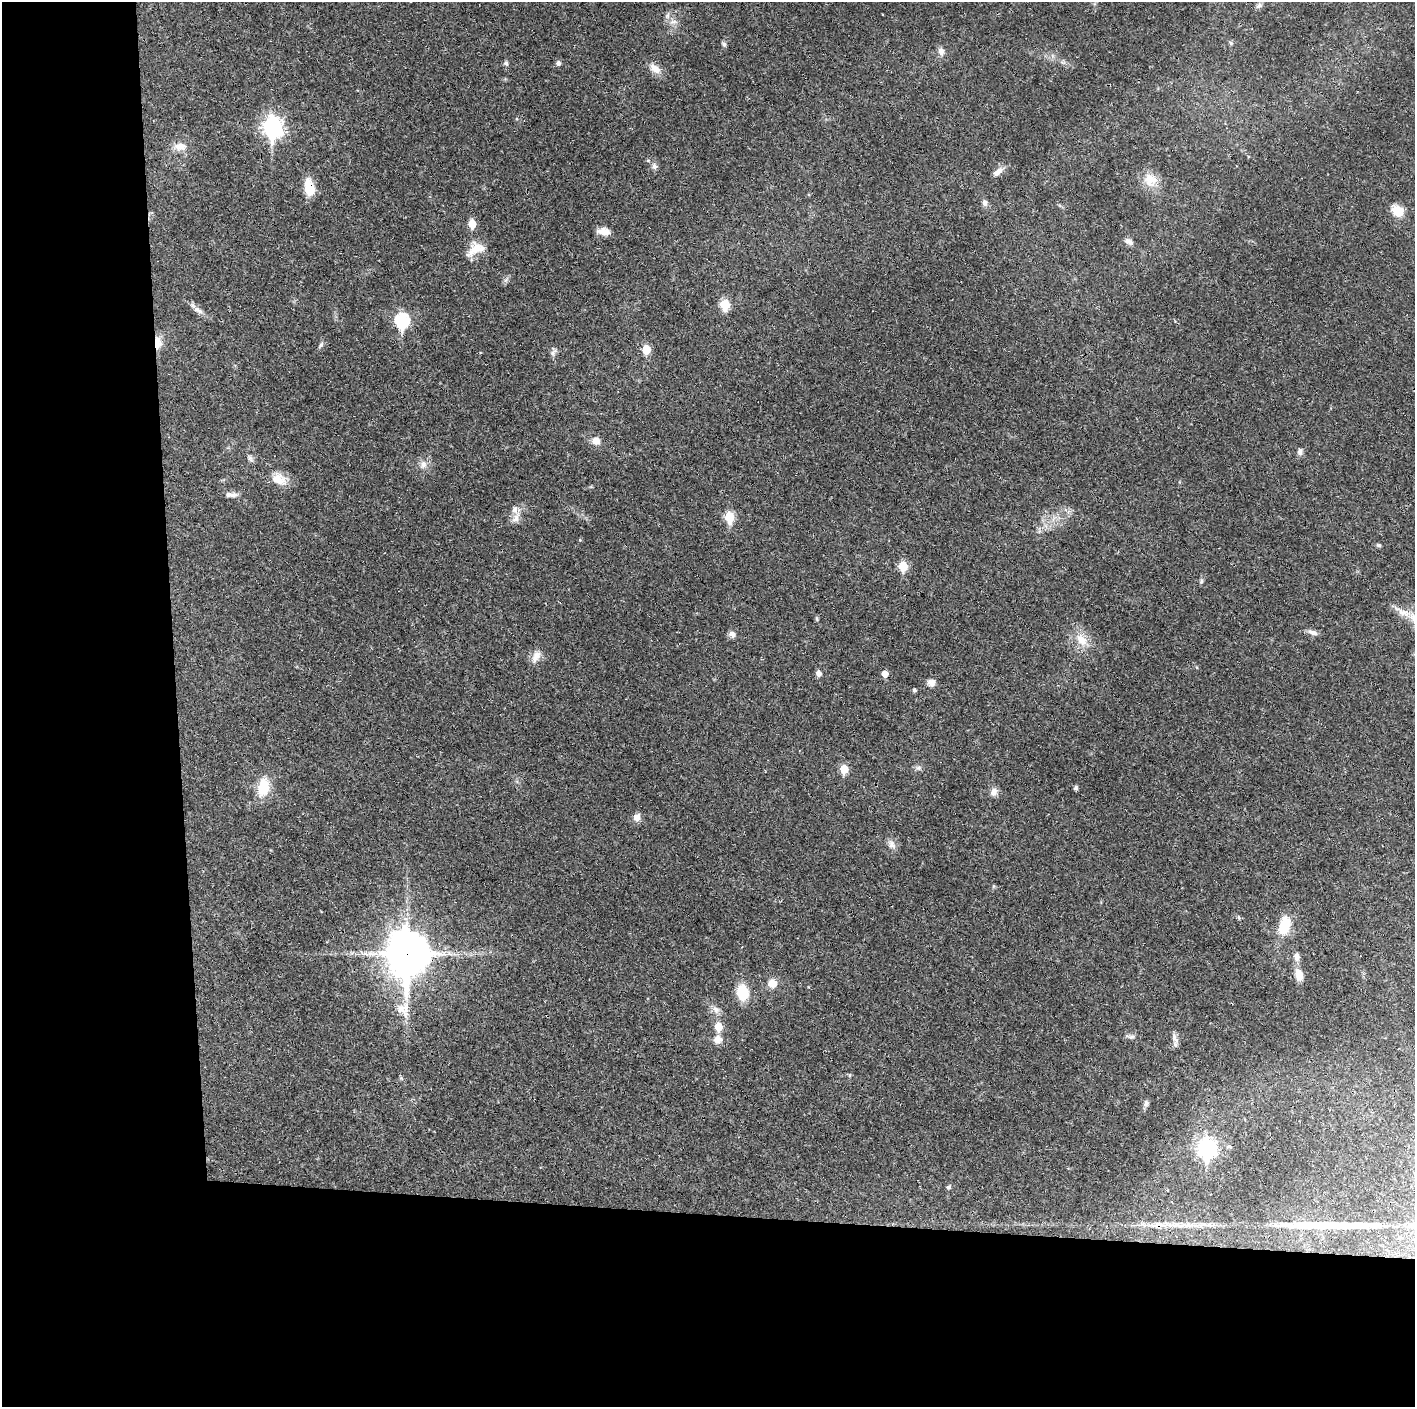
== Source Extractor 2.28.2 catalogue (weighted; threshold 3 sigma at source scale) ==
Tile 7 of 3 x 3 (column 1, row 3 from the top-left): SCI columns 1-1413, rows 1-1405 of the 4239 x 4216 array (HDU 1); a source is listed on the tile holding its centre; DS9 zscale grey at full resolution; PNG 1417 x 1409 px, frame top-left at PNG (2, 2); no overlay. Shown black and unused: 24% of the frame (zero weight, under 3 of 4 exposures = <1% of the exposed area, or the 3 px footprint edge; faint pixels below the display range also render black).
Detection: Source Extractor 2.28.2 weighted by HDU 2 'WHT'; one run over the whole footprint, this tile lists its part. Background 0.027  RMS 0.0023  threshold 0.0105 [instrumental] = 3 sigma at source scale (4.5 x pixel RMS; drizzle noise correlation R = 1.50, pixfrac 1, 0.05/0.05 arcsec/px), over >= 5 px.
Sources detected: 81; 2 cosmic-ray / hot-pixel residue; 2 long thin detections or spike segments (spike, bleed or trail) — not listed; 2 inside a brighter listed object's ellipse — not listed separately; the other 75 listed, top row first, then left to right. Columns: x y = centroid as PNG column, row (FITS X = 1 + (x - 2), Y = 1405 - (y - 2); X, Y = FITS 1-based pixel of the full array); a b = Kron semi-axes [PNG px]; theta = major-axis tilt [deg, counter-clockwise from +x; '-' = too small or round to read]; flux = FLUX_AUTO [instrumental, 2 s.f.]
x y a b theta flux
1259 6 9 5 44 0.58
667 16 7 4 72 0.5
674 22 9 4 9 0.68
1231 43 6 4 -45 0.32
724 44 7 5 -53 0.52
941 51 10 8 -73 1.1
506 63 6 5 - 0.67
558 63 6 6 - 0.66
655 68 17 9 -38 2.1
273 127 9 8 - 94
180 146 16 10 -4 2.3
655 166 8 7 - 0.8
998 172 15 7 41 1.5
1150 179 19 17 -10 3.8
309 188 16 9 -78 5.7
985 202 10 7 -80 0.76
1397 211 13 10 -37 3.9
472 224 6 5 - 5
604 231 14 8 -9 2
1129 242 12 6 -30 0.98
476 249 24 13 28 3.6
725 304 6 5 - 11
198 310 16 7 -30 1.3
402 321 8 6 -89 30
157 343 17 8 -89 2.7
321 345 8 5 62 0.51
646 349 6 5 - 6.2
554 351 13 7 61 0.79
596 441 9 8 - 2
1300 452 10 6 86 0.79
250 458 9 6 -58 0.68
423 464 12 8 73 1.4
279 479 22 14 -24 3.5
233 495 11 6 7 1
729 517 6 5 - 11
516 518 16 8 56 1.7
580 540 4 3 - 0.2
1379 545 7 5 -19 0.35
903 566 6 5 - 8.4
1201 582 6 5 - 0.38
1404 613 22 9 -17 2.9
817 619 6 3 -71 0.29
1313 632 14 6 -16 1
732 634 10 7 -17 0.92
1082 640 21 13 -52 3.8
536 656 17 10 62 1.9
819 673 6 6 - 1
885 673 5 5 - 2.1
931 683 10 9 - 1.2
915 690 4 4 - 0.48
918 768 8 6 1 0.65
844 769 6 5 - 5.7
263 787 23 14 81 5.5
1076 788 4 4 - 0.61
994 792 11 9 79 1.2
637 817 9 8 - 1.5
892 844 12 9 -57 1.2
1239 917 7 3 -81 0.33
1284 925 22 12 77 6.1
407 954 17 13 -89 640
1297 957 11 8 -81 1.2
1299 975 16 10 -73 2.4
772 983 10 9 - 2.4
742 993 14 10 -84 7.3
401 1009 21 12 41 3
716 1009 11 7 -40 1.2
718 1026 6 6 - 4.8
1131 1037 10 6 2 0.74
1174 1037 15 7 -81 1.2
717 1039 11 10 - 1.7
1146 1103 9 6 -82 0.73
1207 1148 9 7 -88 81
949 1187 5 5 - 0.54
1167 1190 3 2 - 0.23
1158 1225 28 8 2 3.6
Overlapping masked pixels (flux is a lower limit): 4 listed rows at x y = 309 188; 157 343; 407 954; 1158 1225